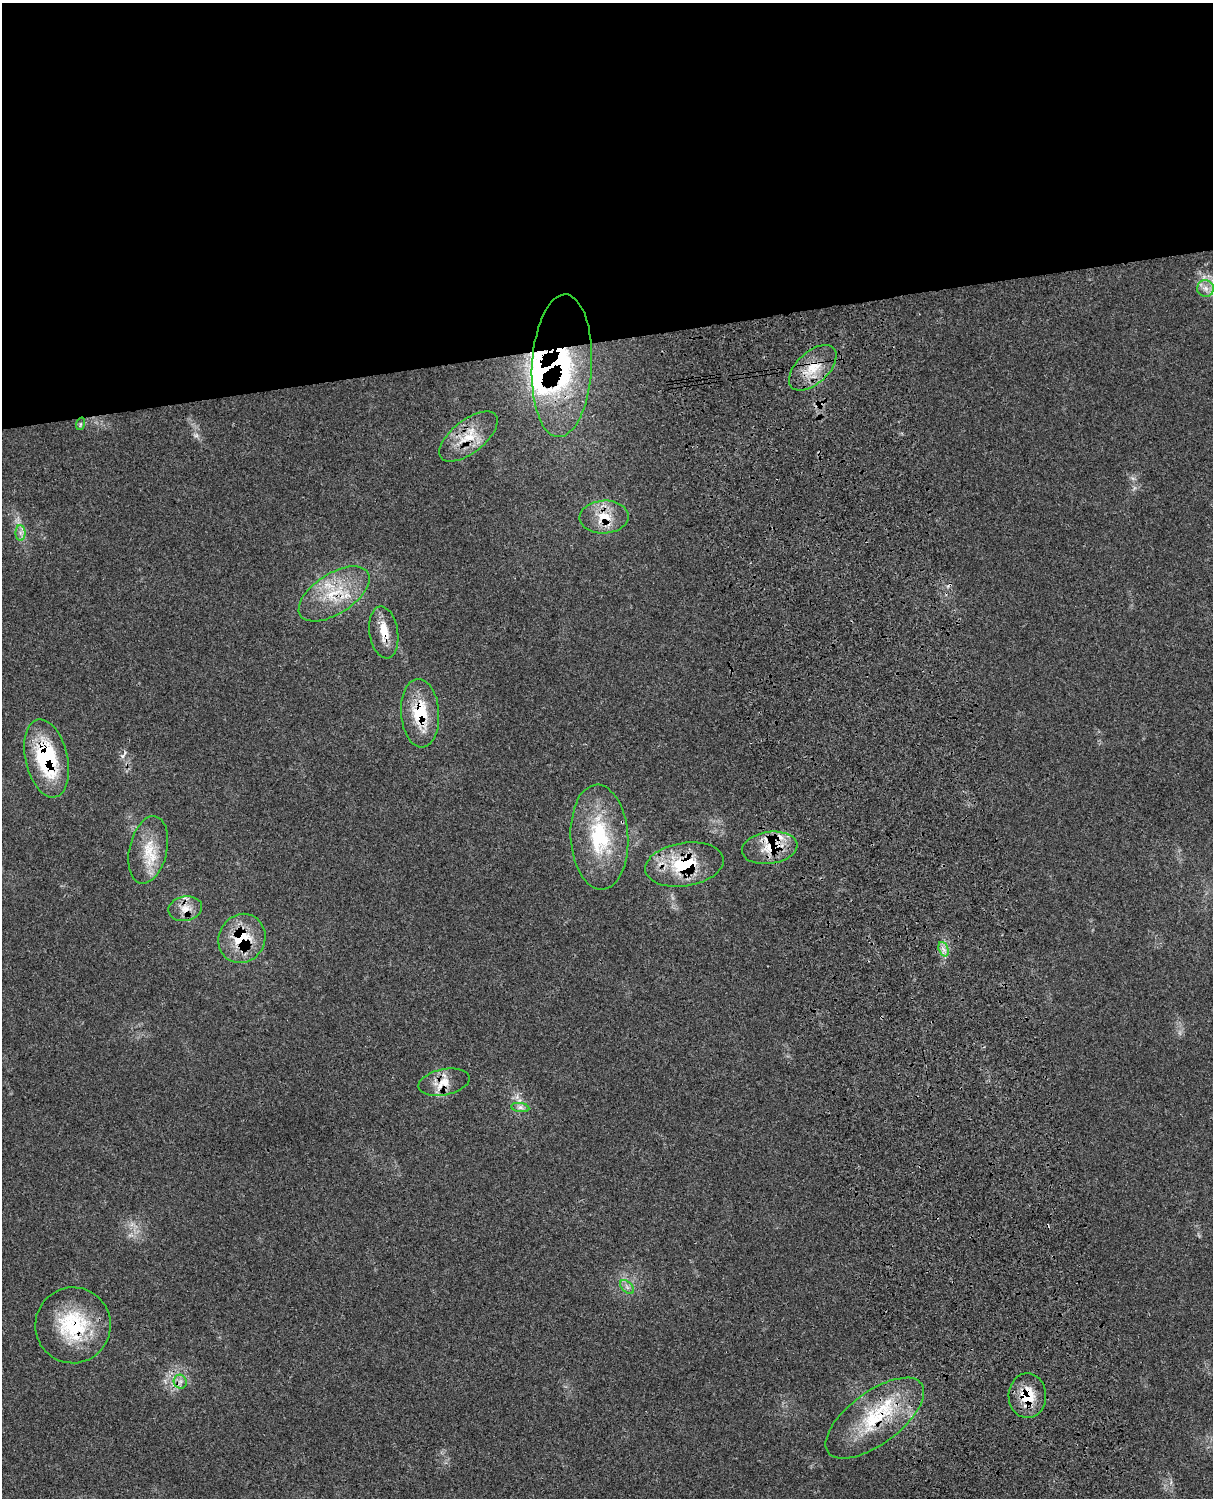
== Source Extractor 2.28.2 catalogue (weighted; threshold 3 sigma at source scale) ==
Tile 2 of 4 x 3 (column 2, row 1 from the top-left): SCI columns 1334-2544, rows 3269-4764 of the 5084 x 4927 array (HDU 1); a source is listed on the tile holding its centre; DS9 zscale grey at full resolution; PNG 1215 x 1500 px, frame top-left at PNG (2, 3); each listed source drawn as its Kron ellipse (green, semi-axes under 4 px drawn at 4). Shown black and unused: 23% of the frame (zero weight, under 3 of 4 exposures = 6% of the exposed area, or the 3 px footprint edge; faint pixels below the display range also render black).
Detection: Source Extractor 2.28.2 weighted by HDU 2 'WHT'; one run over the whole footprint, this tile lists its part. Background 0.0791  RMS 0.0058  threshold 0.0263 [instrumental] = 3 sigma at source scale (4.5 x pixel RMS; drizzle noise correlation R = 1.50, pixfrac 1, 0.05/0.05 arcsec/px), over >= 5 px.
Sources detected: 31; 1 too faint to see at this stretch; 2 cosmic-ray / hot-pixel residue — neither listed nor drawn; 3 inside a brighter listed object's ellipse — not listed separately; the other 25 listed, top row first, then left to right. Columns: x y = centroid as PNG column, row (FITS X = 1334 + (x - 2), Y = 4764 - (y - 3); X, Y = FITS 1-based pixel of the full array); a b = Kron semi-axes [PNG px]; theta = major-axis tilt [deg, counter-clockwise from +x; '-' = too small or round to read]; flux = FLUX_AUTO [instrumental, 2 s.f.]
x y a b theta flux
1206 288 8 8 - 3.5
562 366 71 30 87 110
813 368 29 16 43 16
80 424 6 4 71 0.92
468 436 35 16 38 17
604 517 24 16 3 14
20 533 8 5 -89 2.1
334 594 40 20 33 28
384 632 26 14 -81 11
420 713 34 19 -86 26
47 758 40 21 -77 50
599 837 52 29 -86 46
770 848 28 16 8 17
148 850 34 18 77 17
684 865 40 21 9 34
185 909 17 12 11 7.3
242 938 25 23 58 25
943 949 7 4 -71 2.2
444 1082 26 13 11 10
520 1108 9 4 -8 1.8
627 1287 8 5 -45 1.8
73 1325 38 37 - 46
180 1382 7 6 - 2.2
1027 1396 22 19 -88 16
875 1418 58 26 37 46
Overlapping masked pixels (flux is a lower limit): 16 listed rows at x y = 562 366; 813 368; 468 436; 604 517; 334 594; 384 632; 420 713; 47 758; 770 848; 684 865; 185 909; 242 938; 444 1082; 73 1325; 1027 1396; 875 1418
Unlisted compact peaks at least as high as the median listed source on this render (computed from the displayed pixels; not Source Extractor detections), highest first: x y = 122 756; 1204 277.